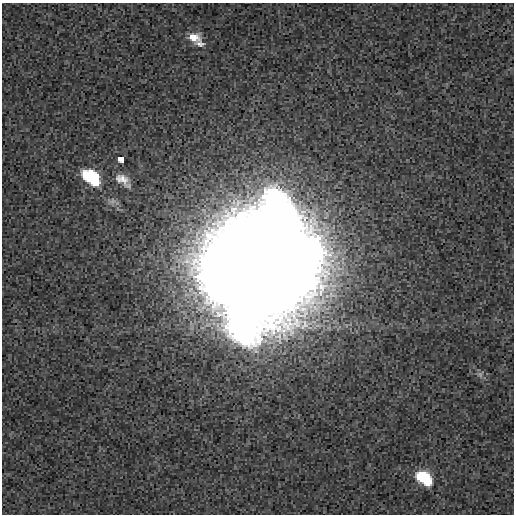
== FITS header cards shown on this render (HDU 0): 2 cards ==
NAXIS1  =                  512
NAXIS2  =                  512

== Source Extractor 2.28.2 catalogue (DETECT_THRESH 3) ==
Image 512 x 512 px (HDU 0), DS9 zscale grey, 1 PNG px = 1 image px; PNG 516 x 516 px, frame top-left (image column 1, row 512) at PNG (2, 3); no overlay
Background 2.38e-04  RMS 0.0015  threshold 0.00459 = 3 sigma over >= 5 px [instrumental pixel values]
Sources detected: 9; all 9 listed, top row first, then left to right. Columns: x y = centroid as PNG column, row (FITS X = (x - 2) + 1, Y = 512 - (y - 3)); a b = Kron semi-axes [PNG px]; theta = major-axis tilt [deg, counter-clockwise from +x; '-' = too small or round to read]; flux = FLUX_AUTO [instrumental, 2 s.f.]
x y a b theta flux
194 37 15 10 -4 1.3
200 44 14 7 -12 0.54
121 159 7 5 -39 1.3
90 177 18 11 -38 7.9
123 180 24 12 -38 1.4
112 201 11 9 1 0.55
262 261 47 43 4 7600
480 374 9 7 -56 0.37
424 478 17 10 -39 5.9